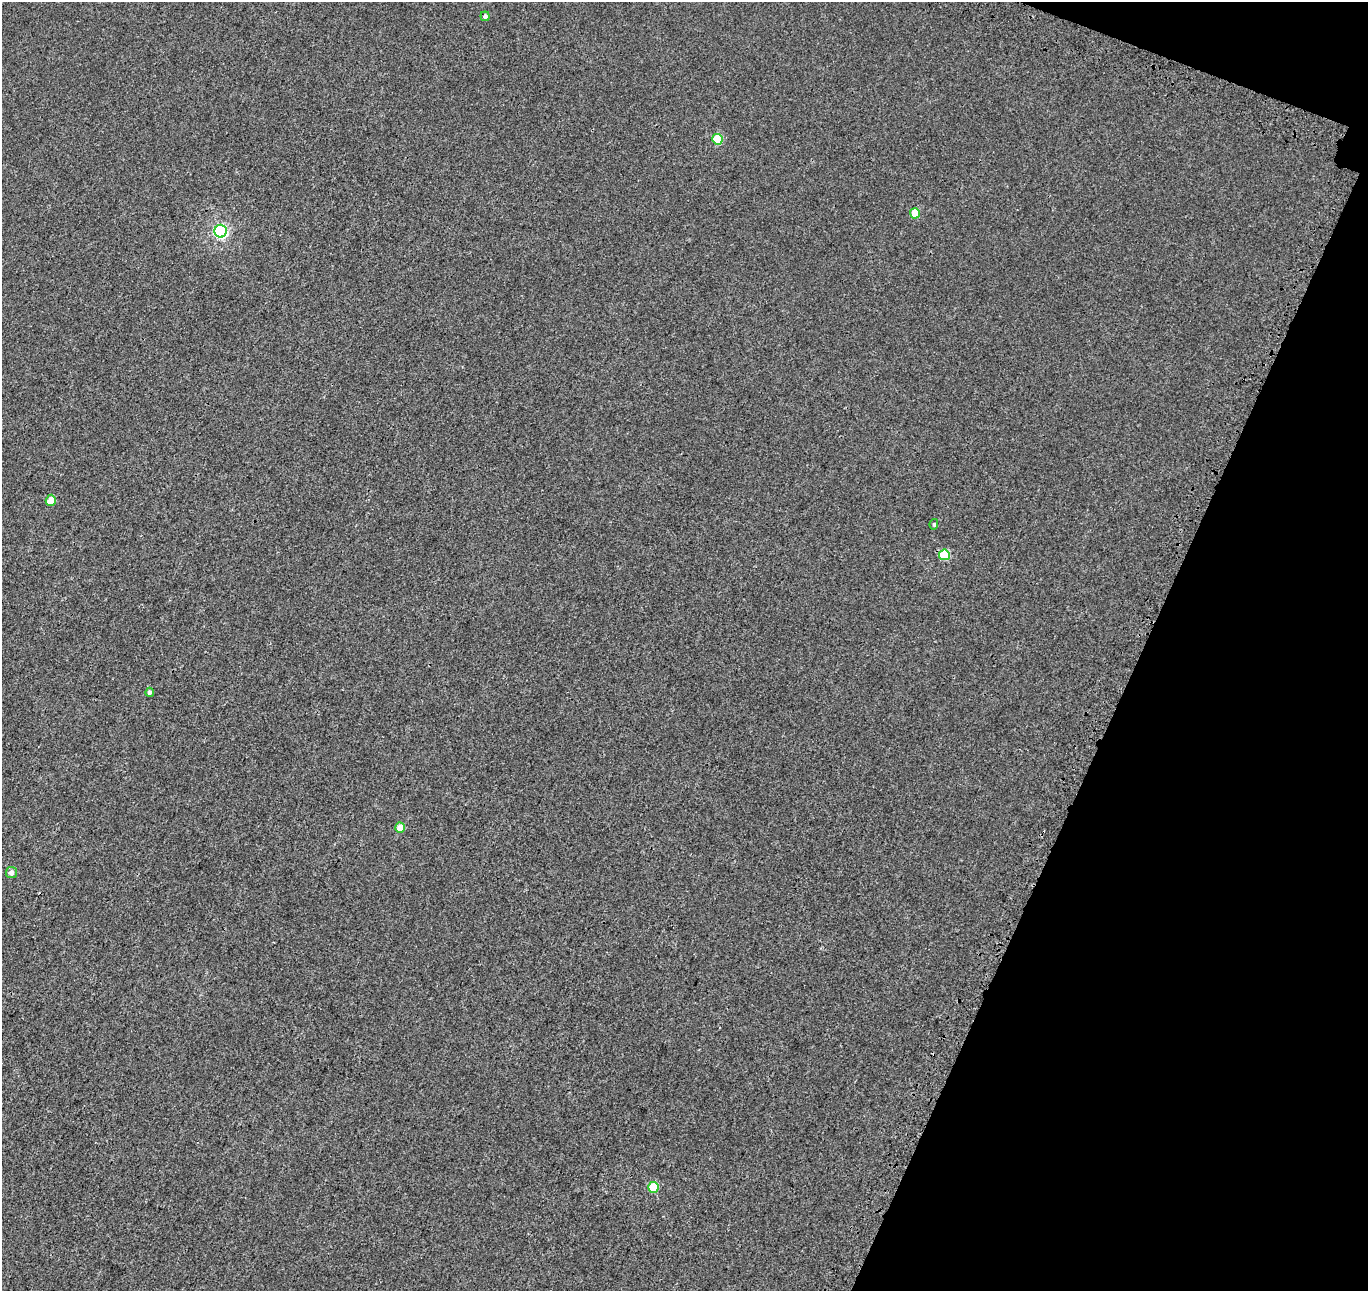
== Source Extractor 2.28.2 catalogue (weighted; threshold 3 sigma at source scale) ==
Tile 8 of 4 x 4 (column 4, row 2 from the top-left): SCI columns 4233-5598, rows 2906-4194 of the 5742 x 5874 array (HDU 1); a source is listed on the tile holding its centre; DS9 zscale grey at full resolution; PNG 1370 x 1293 px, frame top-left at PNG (2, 2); each listed source drawn as its Kron ellipse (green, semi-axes under 4 px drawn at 4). Shown black and unused: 18% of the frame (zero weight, under 3 of 4 exposures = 9% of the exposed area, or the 3 px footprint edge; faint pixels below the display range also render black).
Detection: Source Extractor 2.28.2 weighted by HDU 2 'WHT'; one run over the whole footprint, this tile lists its part. Background 0.001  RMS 0.0029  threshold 0.0131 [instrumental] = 3 sigma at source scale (4.5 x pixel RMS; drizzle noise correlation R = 1.50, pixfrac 1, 0.0396/0.0396 arcsec/px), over >= 5 px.
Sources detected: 11; all 11 listed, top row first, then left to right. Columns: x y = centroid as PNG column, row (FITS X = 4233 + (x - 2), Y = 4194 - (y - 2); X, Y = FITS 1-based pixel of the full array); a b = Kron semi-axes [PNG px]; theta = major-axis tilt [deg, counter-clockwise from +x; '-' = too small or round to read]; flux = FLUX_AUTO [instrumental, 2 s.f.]
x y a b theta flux
485 16 4 4 - 0.82
717 139 5 5 - 10
915 213 5 5 - 5.7
221 231 6 6 - 59
51 500 5 5 - 4.4
934 524 5 4 - 0.37
944 555 5 5 - 14
150 692 4 4 - 0.75
400 828 5 5 - 3.5
11 873 5 5 - 1.4
653 1187 5 5 - 11